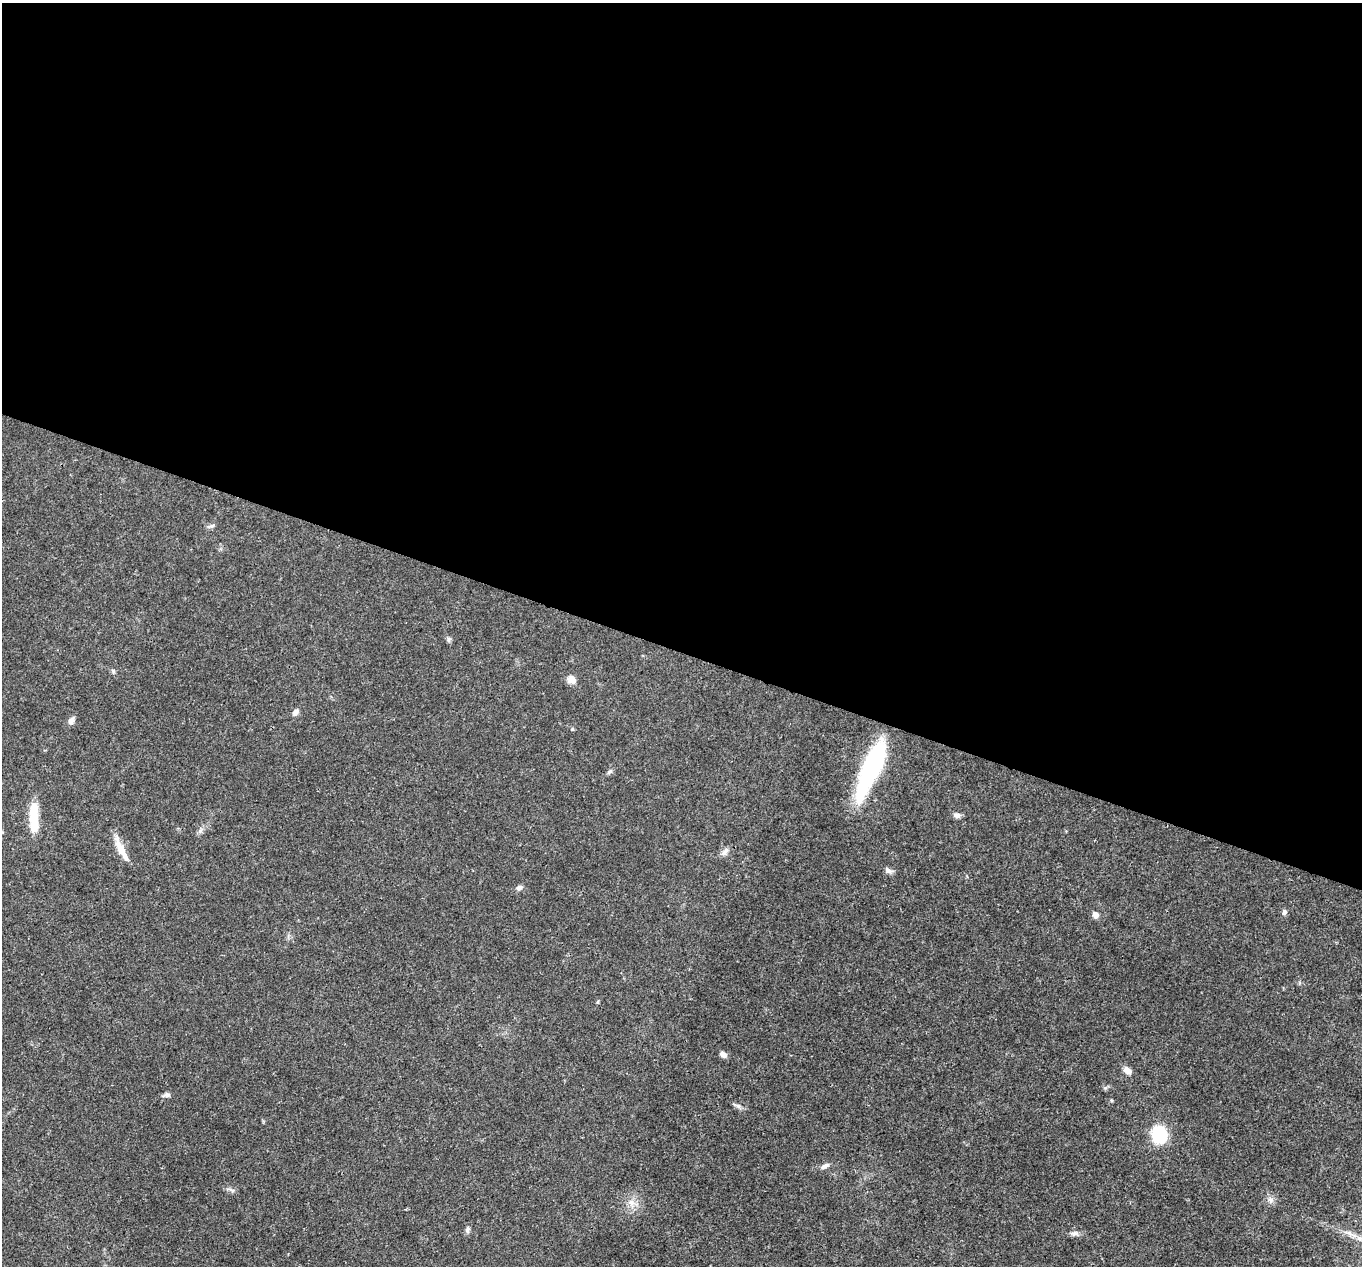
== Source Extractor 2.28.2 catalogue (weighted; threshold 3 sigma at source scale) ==
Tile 3 of 4 x 4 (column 3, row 1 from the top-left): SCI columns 2724-4083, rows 4059-5322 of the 5444 x 5458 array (HDU 1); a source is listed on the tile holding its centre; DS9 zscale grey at full resolution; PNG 1364 x 1268 px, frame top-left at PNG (2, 3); no overlay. Shown black and unused: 51% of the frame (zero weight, under 3 of 4 exposures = <1% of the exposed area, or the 3 px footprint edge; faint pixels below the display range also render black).
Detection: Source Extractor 2.28.2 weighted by HDU 2 'WHT'; one run over the whole footprint, this tile lists its part. Background 0.0168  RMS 0.0022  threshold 0.00981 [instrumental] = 3 sigma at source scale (4.5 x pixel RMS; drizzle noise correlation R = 1.50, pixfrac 1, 0.05/0.05 arcsec/px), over >= 5 px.
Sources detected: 27; all 27 listed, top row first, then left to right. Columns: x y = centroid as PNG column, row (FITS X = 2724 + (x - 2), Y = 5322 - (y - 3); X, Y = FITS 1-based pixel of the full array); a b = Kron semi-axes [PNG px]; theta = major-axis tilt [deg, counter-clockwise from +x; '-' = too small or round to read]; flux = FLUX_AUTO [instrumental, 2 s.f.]
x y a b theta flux
212 526 8 5 21 0.52
449 640 7 4 71 0.41
113 671 6 4 -89 0.32
571 679 11 9 -16 1.4
295 712 9 6 56 0.78
71 721 9 7 60 1
871 768 57 15 67 34
609 772 9 4 36 0.44
957 815 9 7 -5 0.8
34 819 35 12 -87 5.6
121 849 32 7 -63 3.2
725 852 13 6 43 0.93
888 870 11 6 -37 0.79
519 888 8 6 41 0.68
1284 912 7 6 - 0.62
1095 915 8 7 - 0.96
723 1054 8 6 -30 1.1
1127 1070 11 7 -42 1.4
167 1095 9 5 17 0.69
738 1106 8 5 -44 0.58
1159 1134 12 11 - 14
825 1166 13 6 25 0.8
232 1190 7 4 -18 0.45
1270 1200 9 7 81 0.93
631 1202 10 8 -45 1.4
468 1230 8 6 -83 0.56
1075 1233 11 6 11 0.81